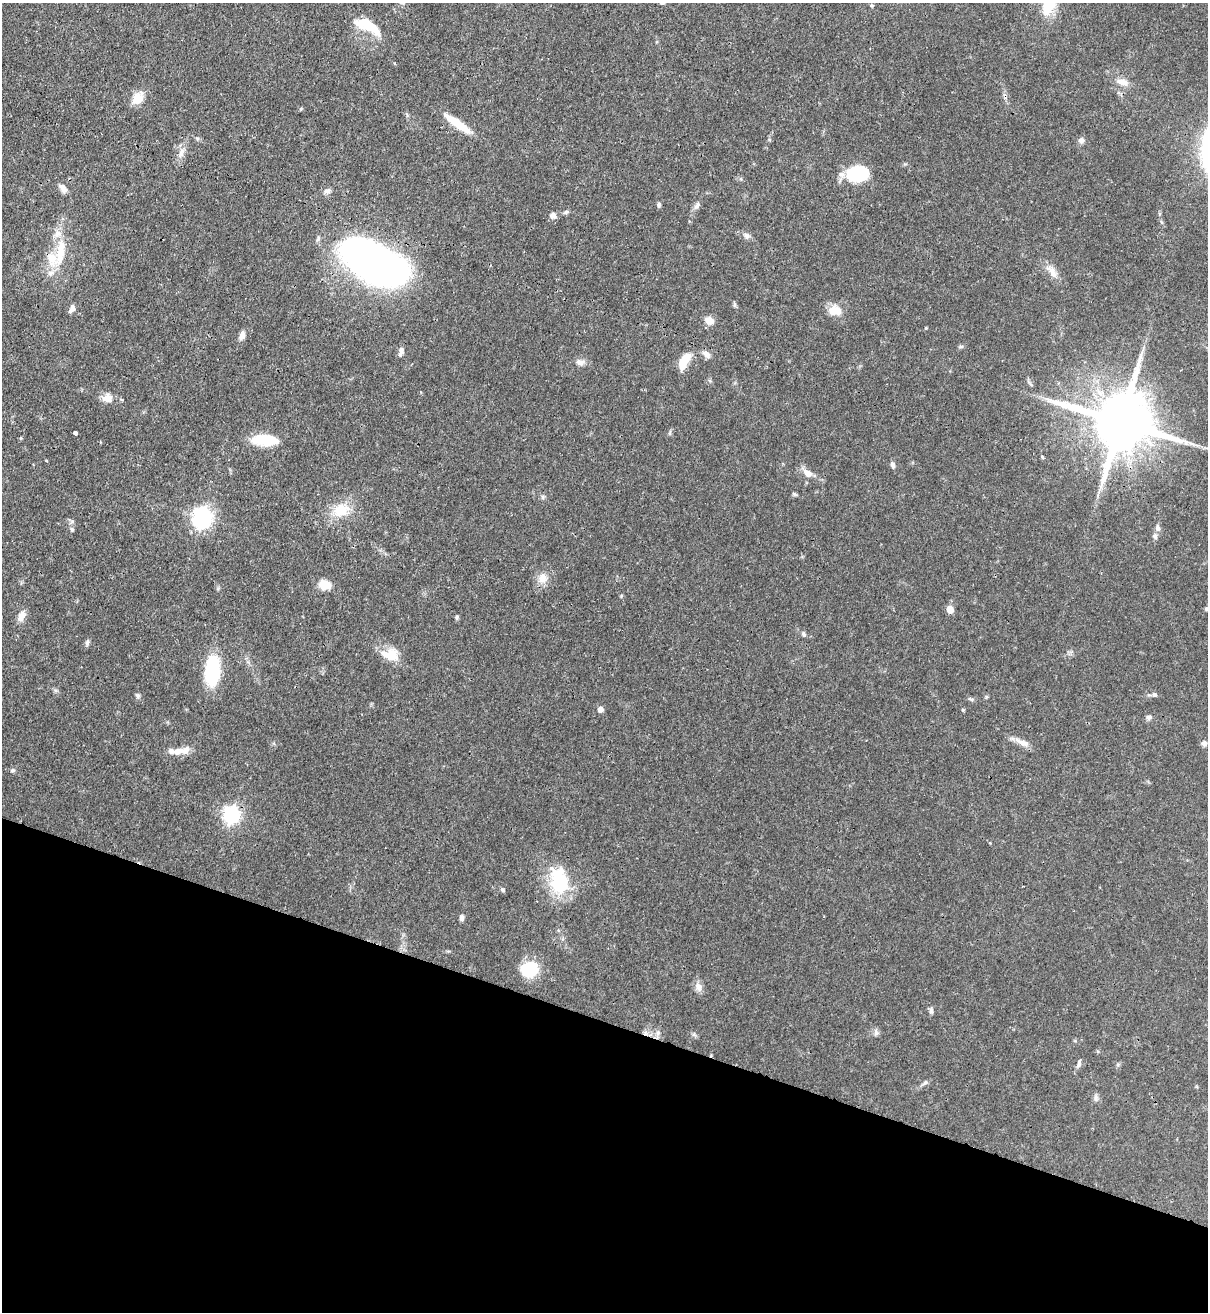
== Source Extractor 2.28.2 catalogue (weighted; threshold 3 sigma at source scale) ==
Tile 15 of 4 x 4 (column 3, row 4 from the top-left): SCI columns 2628-3833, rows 31-1340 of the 5382 x 5303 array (HDU 1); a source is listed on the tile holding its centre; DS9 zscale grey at full resolution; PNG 1210 x 1314 px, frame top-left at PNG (2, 3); no overlay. Shown black and unused: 22% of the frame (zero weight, under 3 of 4 exposures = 7% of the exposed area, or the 3 px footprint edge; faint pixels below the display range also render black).
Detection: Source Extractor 2.28.2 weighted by HDU 2 'WHT'; one run over the whole footprint, this tile lists its part. Background 0.0772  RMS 0.0038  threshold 0.0173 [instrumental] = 3 sigma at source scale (4.5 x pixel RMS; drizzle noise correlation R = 1.50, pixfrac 1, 0.05/0.05 arcsec/px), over >= 5 px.
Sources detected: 86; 2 inside a brighter object's white glare — not listed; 7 inside a brighter listed object's ellipse — not listed separately; the other 77 listed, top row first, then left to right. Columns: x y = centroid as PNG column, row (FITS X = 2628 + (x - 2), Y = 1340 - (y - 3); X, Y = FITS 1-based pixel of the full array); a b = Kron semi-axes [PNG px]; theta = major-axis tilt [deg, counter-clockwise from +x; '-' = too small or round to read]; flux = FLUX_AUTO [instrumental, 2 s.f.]
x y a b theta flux
1049 4 27 15 76 15
367 24 24 15 -14 7.9
1122 82 16 8 -13 3.1
138 98 18 13 54 5.1
457 123 36 8 -35 9.5
1081 140 7 7 - 1.4
181 153 13 6 64 2.2
859 173 22 15 8 20
62 188 14 7 -47 2.2
327 191 10 6 19 1.4
659 204 6 5 - 0.85
697 206 13 6 53 1.5
566 212 7 4 44 0.68
553 215 7 6 - 2.2
747 236 9 7 -29 1.4
60 253 45 12 83 13
373 262 62 29 -32 220
1052 270 20 8 -26 3.3
734 305 7 5 -83 0.69
72 309 11 6 73 1.5
835 310 16 11 -4 5.8
709 320 10 8 -34 3.5
926 328 4 3 - 0.37
242 335 11 6 71 2.1
961 347 6 4 1 0.6
401 351 12 6 78 1.7
707 354 10 7 -50 2
684 361 19 8 62 7.7
580 362 11 8 -4 2.1
107 398 14 11 4 3.7
1120 422 19 16 -22 3400
75 433 4 3 - 5.5
261 439 25 12 5 11
100 442 4 2 - 0.36
1192 444 9 4 -19 1.2
1042 457 3 3 - 1.1
47 461 4 3 - 0.33
892 465 8 5 -76 1.2
808 473 10 7 -35 3.4
794 494 7 4 -44 0.57
543 497 6 5 - 0.72
341 510 22 16 21 9.7
202 517 8 7 - 210
1158 528 10 6 -83 1.4
72 529 6 5 - 0.77
542 578 13 13 - 3.8
325 585 13 10 -11 5.5
621 596 5 3 - 0.37
950 609 5 5 - 6.2
1206 609 5 5 - 0.52
21 616 15 9 64 2.9
457 617 6 5 - 0.67
803 634 7 5 -63 0.85
87 643 7 5 82 0.99
392 655 15 15 - 7
212 671 28 13 84 31
1154 695 7 6 - 0.88
137 696 6 5 - 0.81
971 699 9 4 -27 0.67
600 709 5 5 - 2.7
1149 717 7 6 - 1
1022 742 24 8 -24 3.2
1204 743 7 6 - 1.3
178 751 14 8 17 3
12 770 6 5 - 0.71
232 815 7 7 - 120
560 882 29 17 -75 26
503 890 6 5 - 0.71
462 918 7 5 -83 1.2
529 970 14 13 - 20
698 987 14 8 -72 2.2
931 1011 8 5 -90 0.94
658 1033 7 6 - 1.1
876 1033 9 6 -75 1.2
1079 1063 12 5 77 1.3
925 1082 8 5 53 0.84
1096 1098 9 6 -81 1.2
Overlapping masked pixels (flux is a lower limit): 3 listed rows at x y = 373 262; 1120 422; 232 815
Isophote crosses this tile's border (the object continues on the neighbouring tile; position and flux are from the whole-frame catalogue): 1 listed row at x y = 1049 4